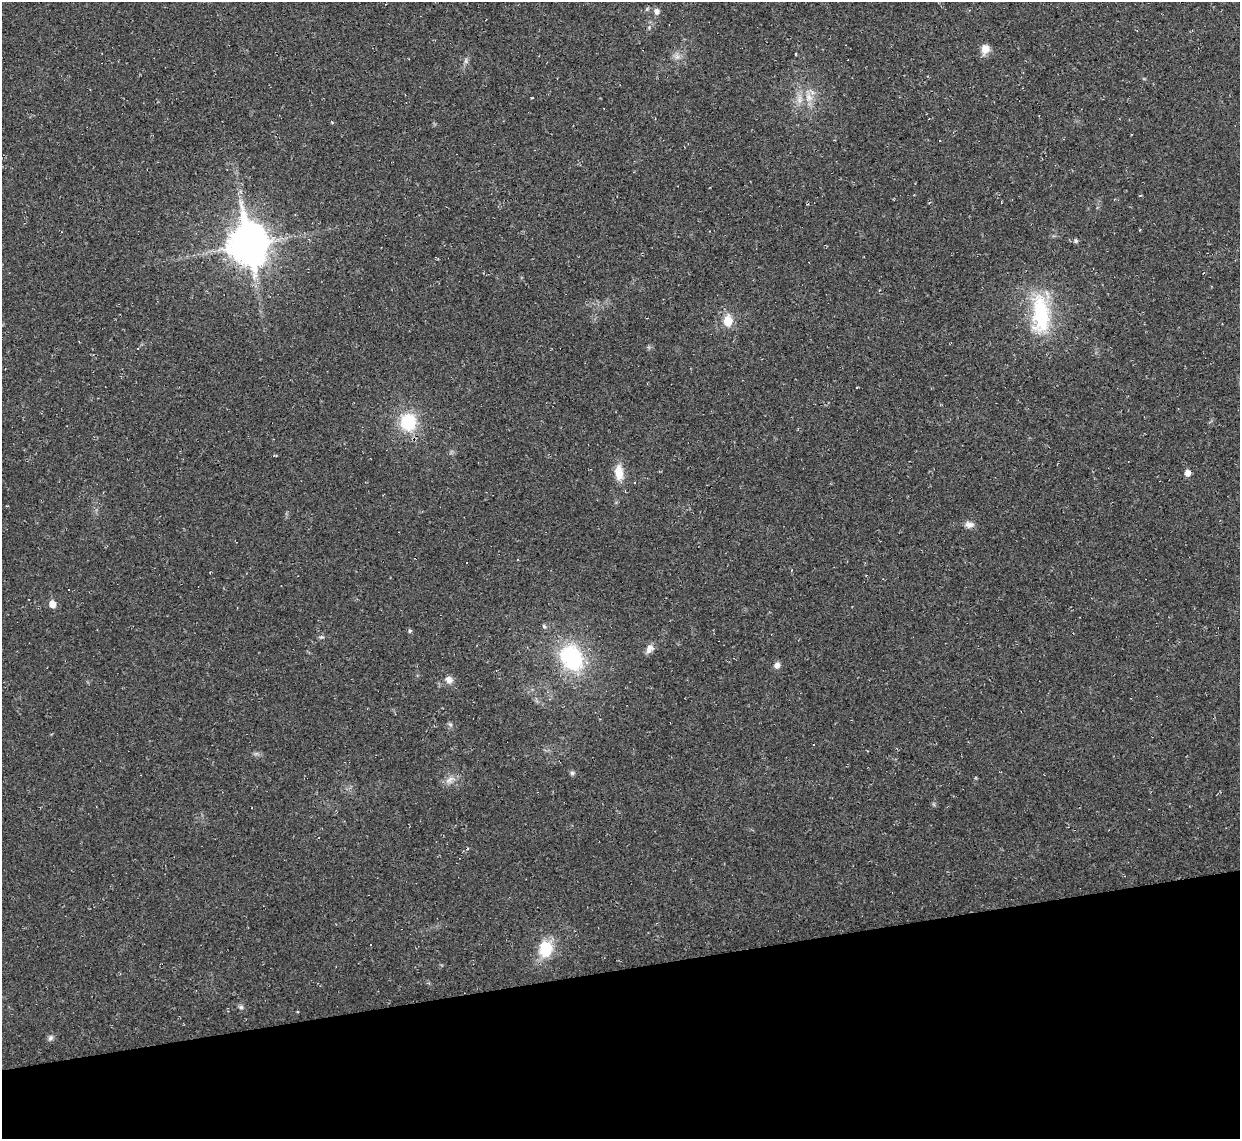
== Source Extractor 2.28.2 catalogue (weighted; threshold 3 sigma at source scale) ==
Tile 14 of 4 x 4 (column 2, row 4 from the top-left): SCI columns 1239-2476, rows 137-1273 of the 4953 x 4933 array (HDU 1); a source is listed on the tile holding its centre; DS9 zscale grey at full resolution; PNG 1242 x 1141 px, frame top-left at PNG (2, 2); no overlay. Shown black and unused: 15% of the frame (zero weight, under 2 of 3 exposures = <1% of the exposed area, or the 3 px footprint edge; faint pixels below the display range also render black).
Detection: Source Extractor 2.28.2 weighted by HDU 2 'WHT'; one run over the whole footprint, this tile lists its part. Background 0.0341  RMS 0.0064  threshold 0.0287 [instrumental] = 3 sigma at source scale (4.5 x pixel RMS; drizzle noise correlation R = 1.50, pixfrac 1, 0.05/0.05 arcsec/px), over >= 5 px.
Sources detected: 39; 9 cosmic-ray / hot-pixel residue — not listed; the other 30 listed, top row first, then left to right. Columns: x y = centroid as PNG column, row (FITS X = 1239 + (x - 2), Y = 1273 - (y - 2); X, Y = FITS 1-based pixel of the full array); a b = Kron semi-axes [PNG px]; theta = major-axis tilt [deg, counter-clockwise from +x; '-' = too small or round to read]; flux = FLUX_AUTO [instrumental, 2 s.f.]
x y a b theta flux
656 11 6 6 - 2.4
985 49 11 9 85 5.5
795 54 3 2 - 0.56
809 97 13 7 -79 4.7
799 100 11 5 -90 3
1076 241 7 5 -73 0.99
248 244 15 12 -81 1500
1041 314 49 19 -88 48
728 321 7 6 - 15
138 348 3 3 - 1.2
408 422 17 16 - 27
619 472 21 11 -84 8.7
1187 473 6 5 - 4.2
969 525 12 8 -1 3.1
69 590 3 3 - 4.2
52 604 6 5 - 7.6
544 626 5 4 - 1.2
410 631 5 5 - 1
321 637 7 4 0 0.98
649 649 11 8 55 3.8
571 658 28 22 -50 56
777 665 8 7 - 2.7
449 680 10 8 -44 3.5
450 724 6 4 -19 0.97
813 745 3 3 - 1.7
572 773 6 5 - 1.4
450 780 12 6 48 3.2
545 949 17 13 81 20
241 1007 6 6 - 1.3
50 1038 7 6 - 1.7